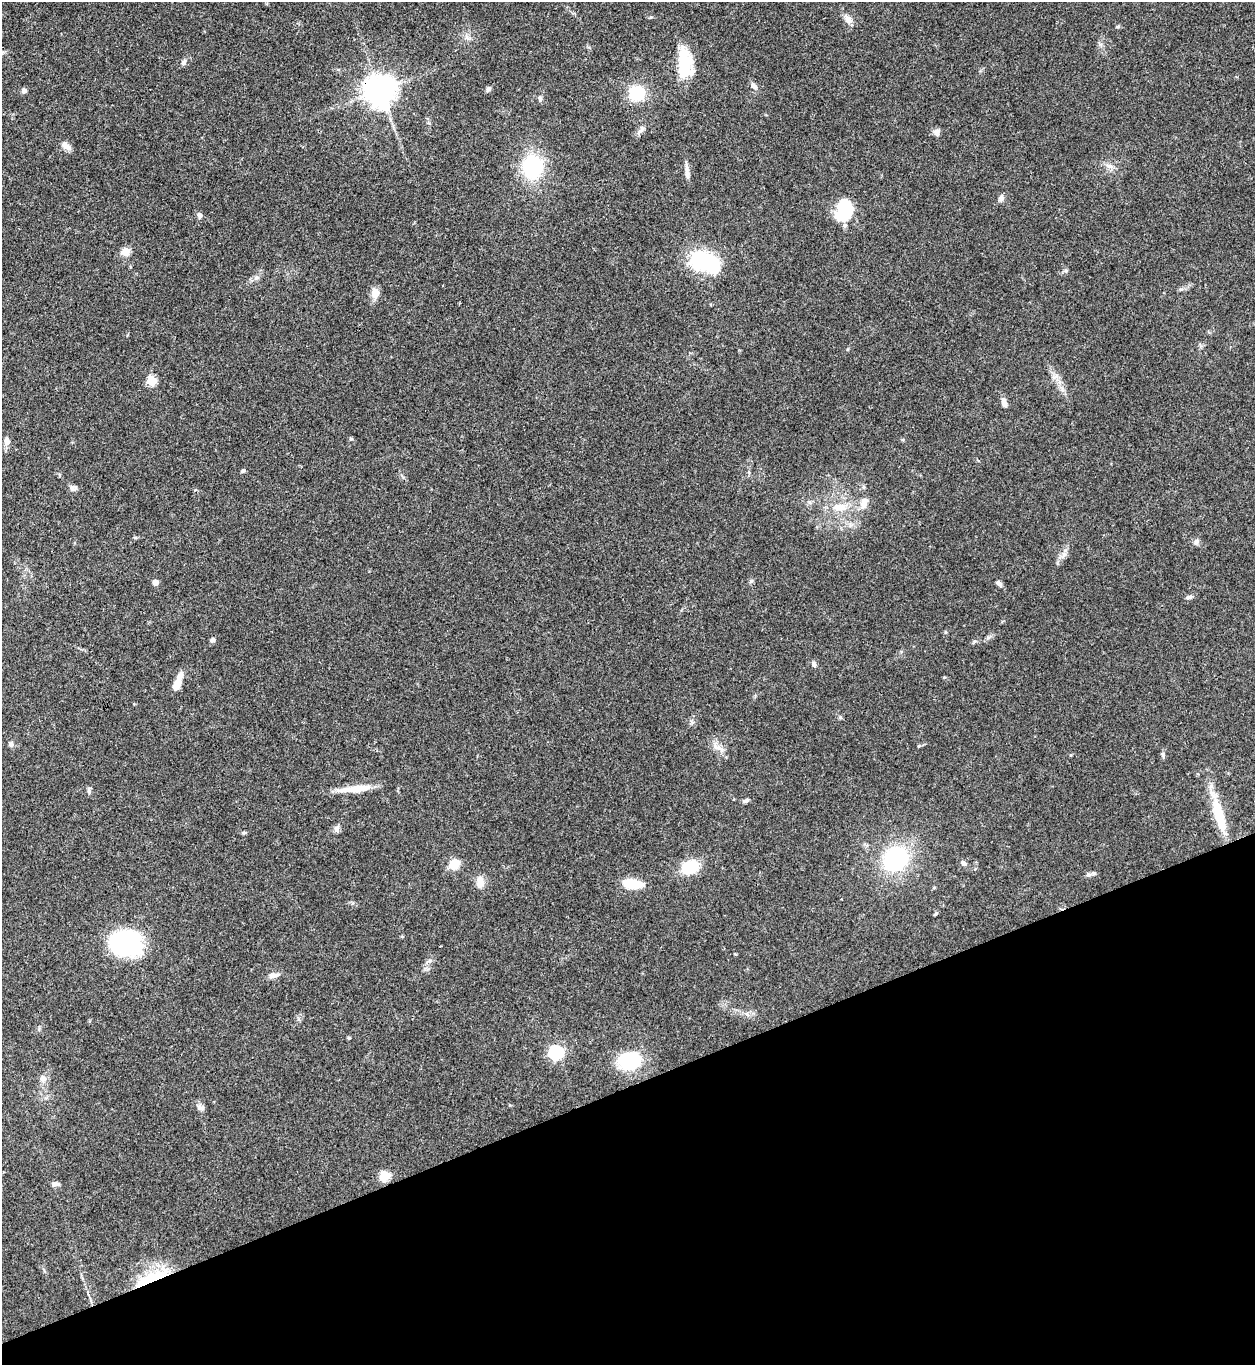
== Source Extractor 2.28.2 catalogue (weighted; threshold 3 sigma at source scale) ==
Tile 14 of 4 x 4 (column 2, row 4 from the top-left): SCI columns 1532-2784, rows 2-1364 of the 5443 x 5458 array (HDU 1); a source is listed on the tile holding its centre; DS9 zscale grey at full resolution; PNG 1257 x 1367 px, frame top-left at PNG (2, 2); no overlay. Shown black and unused: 20% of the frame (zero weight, under 3 of 4 exposures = <1% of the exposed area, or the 3 px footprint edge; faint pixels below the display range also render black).
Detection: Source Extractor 2.28.2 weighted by HDU 2 'WHT'; one run over the whole footprint, this tile lists its part. Background 0.062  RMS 0.0052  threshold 0.0232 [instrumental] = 3 sigma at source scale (4.5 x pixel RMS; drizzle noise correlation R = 1.50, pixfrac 1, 0.05/0.05 arcsec/px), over >= 5 px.
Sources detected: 73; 2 inside a brighter object's white glare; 1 long thin detection or spike segment (spike, bleed or trail) — not listed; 1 inside a brighter listed object's ellipse — not listed separately; the other 69 listed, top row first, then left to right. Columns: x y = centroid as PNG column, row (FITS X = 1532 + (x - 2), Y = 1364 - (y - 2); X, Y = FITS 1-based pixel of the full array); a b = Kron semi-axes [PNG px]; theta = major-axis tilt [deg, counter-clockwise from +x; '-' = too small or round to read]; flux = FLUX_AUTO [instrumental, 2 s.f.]
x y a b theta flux
651 17 5 4 - 0.62
848 19 14 8 -56 3.5
1117 26 7 3 9 0.67
184 62 8 6 64 1.4
683 62 31 18 87 19
754 86 11 6 -33 1.9
488 89 8 5 62 1.1
24 90 5 5 - 2.1
380 90 9 9 - 940
637 93 14 14 - 20
540 99 8 5 -88 1.2
641 130 15 6 48 2.1
937 132 9 8 - 2.3
66 146 14 8 -37 2.9
1109 166 12 5 -23 2.2
532 167 22 20 88 41
1001 198 8 7 - 1.7
844 210 21 14 83 29
199 215 7 6 - 1.9
126 251 5 5 - 18
699 259 7 7 - 200
375 293 12 9 -87 4.7
1056 376 7 5 45 1.6
152 381 5 5 - 24
1004 402 11 6 -74 3.1
351 439 5 4 - 0.93
7 441 11 7 83 2.6
243 470 6 4 2 0.68
73 488 9 8 - 1.8
864 502 17 10 74 4.8
840 507 20 10 4 8.4
135 538 6 4 0 0.63
1196 542 8 7 - 1.5
155 582 5 5 - 3.4
999 583 8 5 -42 1.6
1188 597 8 5 15 1.5
212 640 7 5 43 1.3
974 641 6 4 -16 0.74
814 664 7 6 - 1.4
177 684 14 7 62 6.4
11 744 7 6 - 1.3
919 746 5 4 - 0.55
718 747 20 6 -29 3.4
355 789 42 7 5 11
89 791 10 5 -84 1.1
746 801 8 5 30 1.1
1219 815 49 12 -74 20
337 829 11 6 70 1.8
244 833 6 4 0 0.72
896 859 21 18 48 56
963 863 7 6 - 1.3
454 864 10 9 - 8.8
690 867 12 9 25 25
1088 875 8 6 -1 1.4
480 882 16 9 82 4.2
632 884 23 10 -5 12
935 914 7 3 45 0.71
125 943 29 21 -4 72
735 954 4 3 - 0.52
429 961 6 6 - 1.2
274 975 17 6 12 2.6
349 1038 5 3 - 0.48
556 1052 7 6 - 91
630 1060 16 12 -2 48
43 1078 10 9 - 2.7
201 1107 10 7 -4 1.9
385 1176 5 5 - 28
55 1184 10 5 1 2
152 1277 54 11 23 19
Overlapping masked pixels (flux is a lower limit): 2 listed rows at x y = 380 90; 152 1277
Unlisted compact peaks at least as high as the median listed source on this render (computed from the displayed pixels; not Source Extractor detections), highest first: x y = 1163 755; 1066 271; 751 581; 944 677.